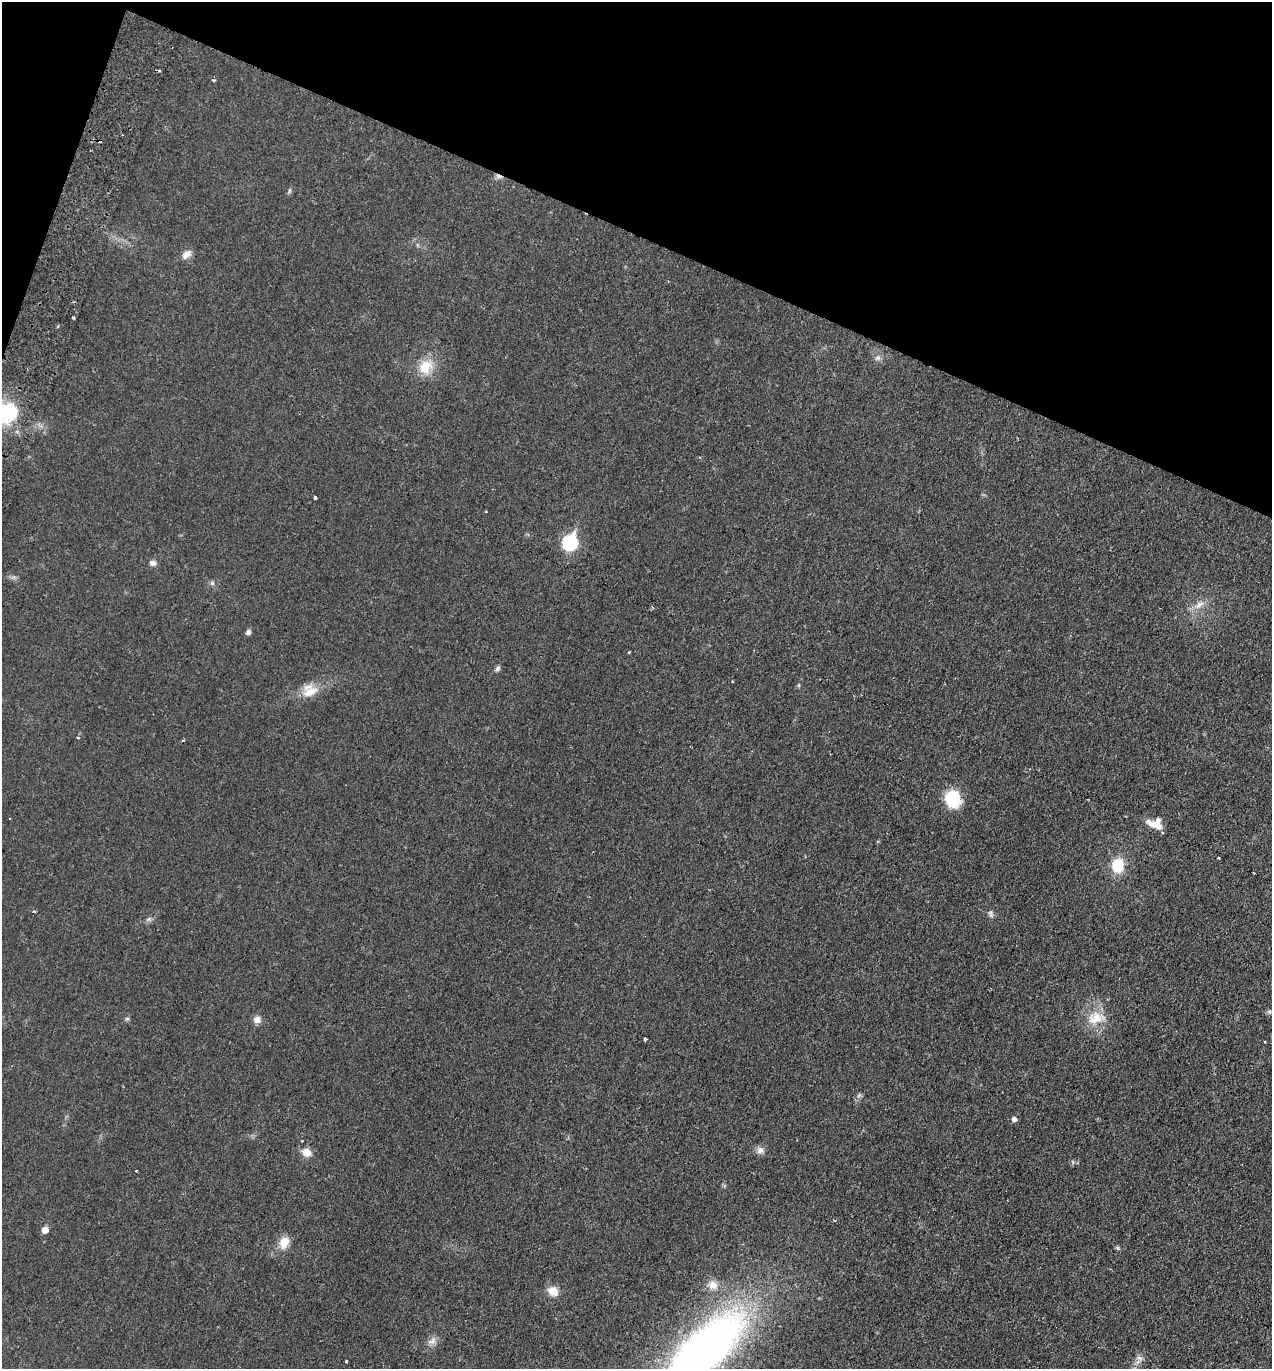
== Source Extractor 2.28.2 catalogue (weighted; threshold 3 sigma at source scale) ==
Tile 2 of 4 x 4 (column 2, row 1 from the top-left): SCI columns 1464-2733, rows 4129-5495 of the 5597 x 5520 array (HDU 1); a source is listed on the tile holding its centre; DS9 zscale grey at full resolution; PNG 1274 x 1371 px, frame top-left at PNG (2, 2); no overlay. Shown black and unused: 19% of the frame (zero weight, under 2 of 3 exposures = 3% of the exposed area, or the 3 px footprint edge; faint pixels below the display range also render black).
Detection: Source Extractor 2.28.2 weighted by HDU 2 'WHT'; one run over the whole footprint, this tile lists its part. Background 0.0415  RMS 0.0052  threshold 0.0233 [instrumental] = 3 sigma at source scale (4.5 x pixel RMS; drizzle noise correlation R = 1.50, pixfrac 1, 0.05/0.05 arcsec/px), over >= 5 px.
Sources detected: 46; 6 cosmic-ray / hot-pixel residue — not listed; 1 inside a brighter listed object's ellipse — not listed separately; the other 39 listed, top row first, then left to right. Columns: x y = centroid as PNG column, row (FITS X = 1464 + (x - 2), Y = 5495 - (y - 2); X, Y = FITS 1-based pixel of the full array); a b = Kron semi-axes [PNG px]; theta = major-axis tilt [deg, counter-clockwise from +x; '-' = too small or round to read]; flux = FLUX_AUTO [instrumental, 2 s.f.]
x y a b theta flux
214 80 4 3 - 0.61
289 191 6 4 88 0.77
186 254 14 9 41 3
73 317 3 2 - 1.2
878 358 9 6 39 1.6
425 367 22 17 60 10
6 412 39 26 -8 36
315 498 4 3 - 1.4
570 542 8 7 - 71
153 563 8 6 -2 2
1199 605 15 6 41 3.5
248 632 5 5 - 1.7
497 668 7 5 48 1.2
732 681 3 2 - 0.33
310 692 23 12 22 8.5
78 738 4 3 - 0.84
953 799 18 15 -76 18
1154 824 21 7 -22 5.2
1218 857 3 3 - 1.2
1118 865 15 12 84 13
991 914 10 5 -79 1.2
1269 1012 7 4 -1 0.9
1095 1018 23 16 12 11
127 1019 6 4 18 0.69
257 1020 9 8 - 3
645 1039 4 3 - 0.88
1014 1119 5 5 - 2
760 1150 10 8 27 2.4
306 1152 11 9 -30 4.8
834 1220 4 2 - 0.41
45 1230 5 5 - 4.6
284 1243 18 11 69 5.8
1118 1248 6 4 -90 0.7
713 1285 12 12 - 4.4
553 1291 10 9 - 6.6
432 1341 12 8 15 2.8
705 1349 94 37 43 290
1140 1358 10 4 -33 1.2
346 1362 3 2 - 0.71
Isophote crosses this tile's border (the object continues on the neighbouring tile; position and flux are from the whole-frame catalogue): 2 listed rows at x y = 6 412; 705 1349